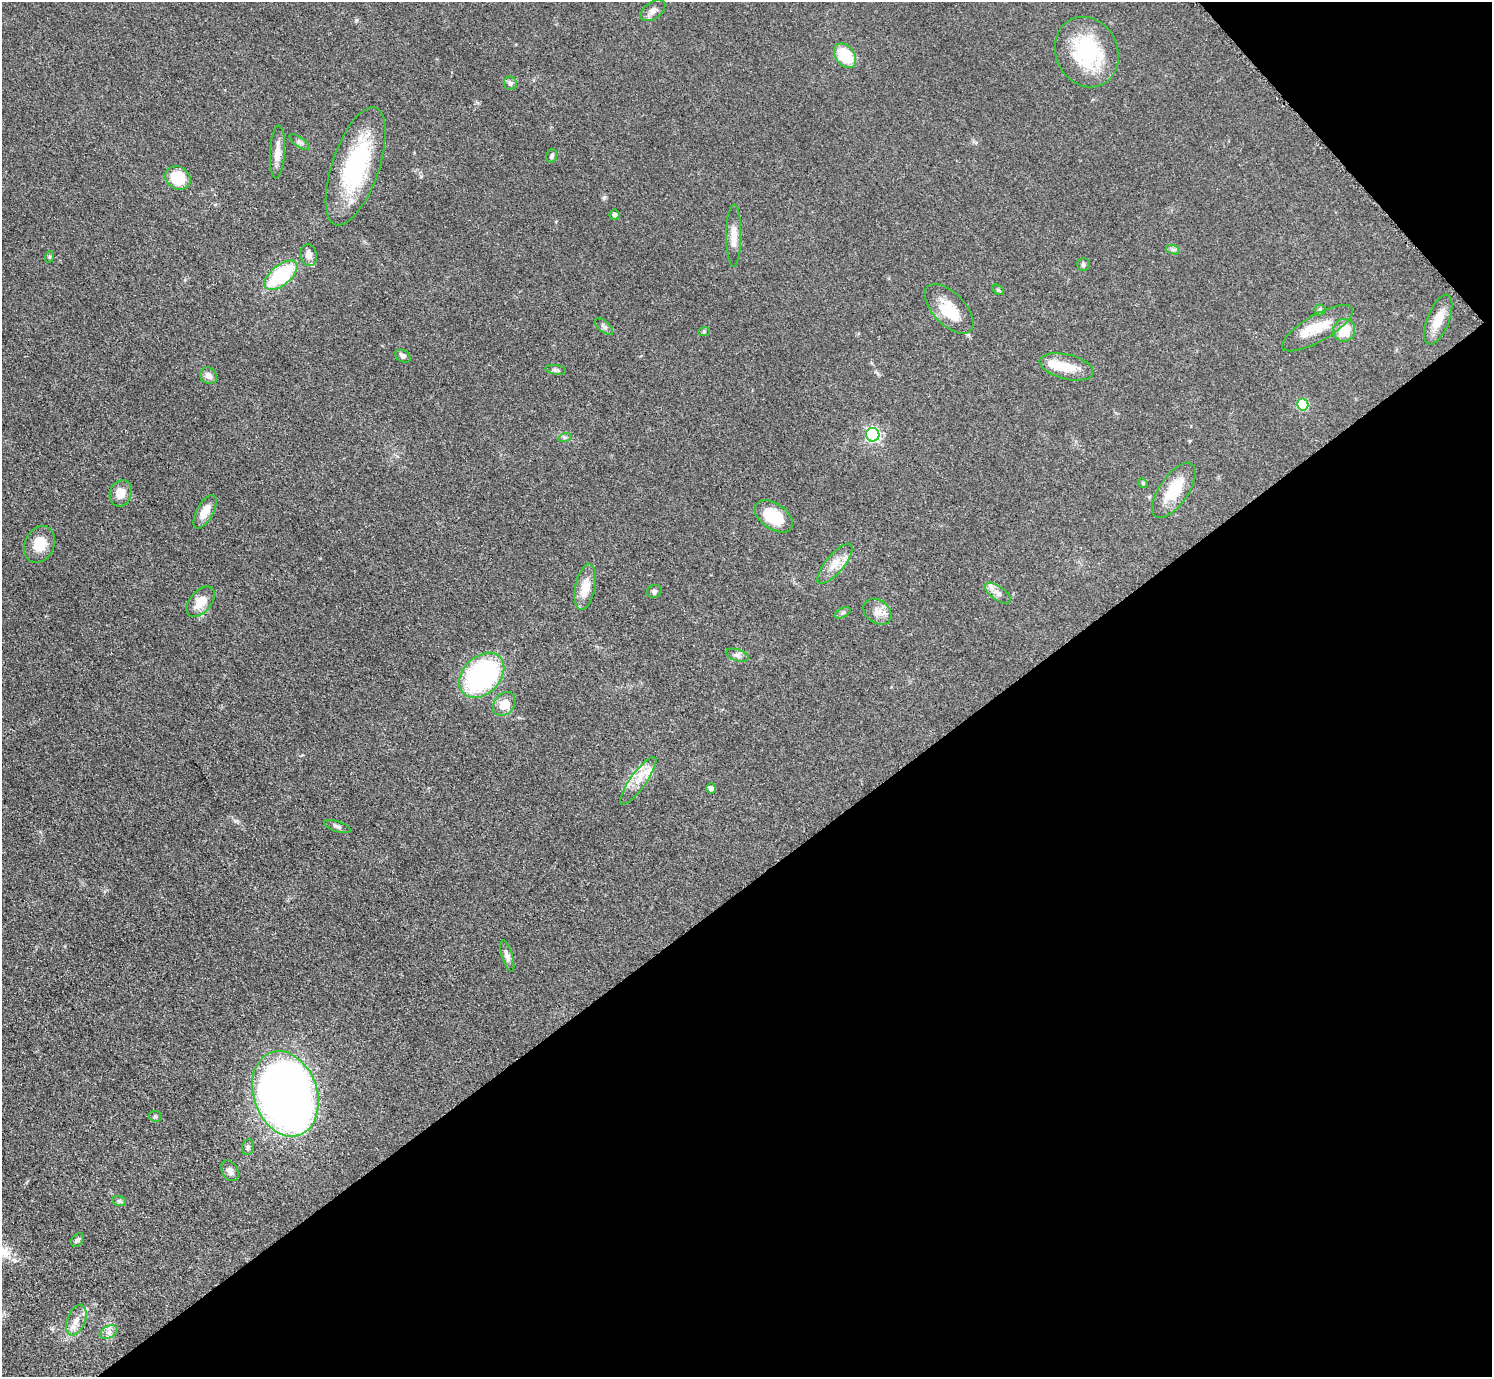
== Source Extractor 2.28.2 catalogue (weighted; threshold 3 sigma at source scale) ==
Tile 12 of 4 x 4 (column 4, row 3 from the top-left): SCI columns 4480-5969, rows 1682-3056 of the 5971 x 5968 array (HDU 1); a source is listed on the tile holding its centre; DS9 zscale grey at full resolution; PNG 1494 x 1379 px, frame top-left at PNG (2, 2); each listed source drawn as its Kron ellipse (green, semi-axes under 4 px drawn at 4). Shown black and unused: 38% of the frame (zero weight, under 3 of 5 exposures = <1% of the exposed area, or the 3 px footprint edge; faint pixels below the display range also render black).
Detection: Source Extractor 2.28.2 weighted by HDU 2 'WHT'; one run over the whole footprint, this tile lists its part. Background 0.0501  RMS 0.0052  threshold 0.0233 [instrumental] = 3 sigma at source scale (4.5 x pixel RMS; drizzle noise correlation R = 1.50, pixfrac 1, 0.05/0.05 arcsec/px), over >= 5 px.
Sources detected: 67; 3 inside a brighter object's white glare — neither listed nor drawn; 5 inside a brighter listed object's ellipse — not listed separately; the other 59 listed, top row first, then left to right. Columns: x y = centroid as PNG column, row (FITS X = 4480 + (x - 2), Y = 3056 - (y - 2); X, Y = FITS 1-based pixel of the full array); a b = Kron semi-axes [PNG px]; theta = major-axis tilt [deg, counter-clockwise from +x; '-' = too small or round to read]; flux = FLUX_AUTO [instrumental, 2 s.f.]
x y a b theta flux
653 11 14 8 35 2.8
1087 52 36 31 -63 40
845 56 14 9 -53 20
510 83 7 6 - 1.6
299 142 11 5 -35 1.4
277 152 26 7 87 5.7
552 156 7 5 73 1.3
356 166 62 23 71 58
178 178 13 11 -33 18
614 215 5 5 - 1.2
734 236 31 7 90 6.1
1173 250 7 4 -19 1.1
309 255 11 8 -78 3.7
49 257 6 4 70 0.65
1083 265 6 6 - 1.2
281 275 20 10 39 40
998 290 7 3 -36 0.61
949 309 31 16 -46 13
1320 310 5 5 - 0.88
1438 320 26 11 68 9.2
604 327 11 5 -41 1.5
1317 328 40 13 30 13
1344 330 11 11 - 11
704 332 6 4 19 0.68
403 356 8 5 -34 1.8
1067 367 28 12 -14 12
556 370 10 4 -9 1.2
209 376 9 7 -39 3
1303 404 6 5 - 28
873 435 7 6 - 96
565 437 7 4 18 1
1143 483 5 4 - 0.62
1174 490 32 14 56 17
121 493 13 10 71 6.2
205 512 18 8 61 7.4
774 516 21 12 -35 20
39 544 19 14 64 9.5
835 564 25 9 50 6.9
585 587 23 10 78 9.4
654 591 7 6 - 1.4
998 593 15 7 -36 2.9
201 602 18 10 51 8.4
878 612 15 11 -38 5.1
843 613 8 4 26 1
737 655 12 5 -16 1.8
482 675 26 18 45 88
504 704 13 10 47 8.1
638 781 29 8 54 7
711 788 5 5 - 2.2
337 826 14 5 -17 1.6
507 956 16 5 -73 2.3
285 1094 44 32 -71 590
155 1116 6 5 - 0.84
248 1147 8 6 75 1.3
230 1171 11 8 -60 2.6
119 1201 7 5 -18 0.98
78 1240 7 5 49 1.2
76 1320 16 9 69 4.5
109 1332 9 6 26 2.2
Unlisted compact peaks at least as high as the median listed source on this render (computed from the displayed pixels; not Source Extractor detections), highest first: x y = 604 197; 356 20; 236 821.